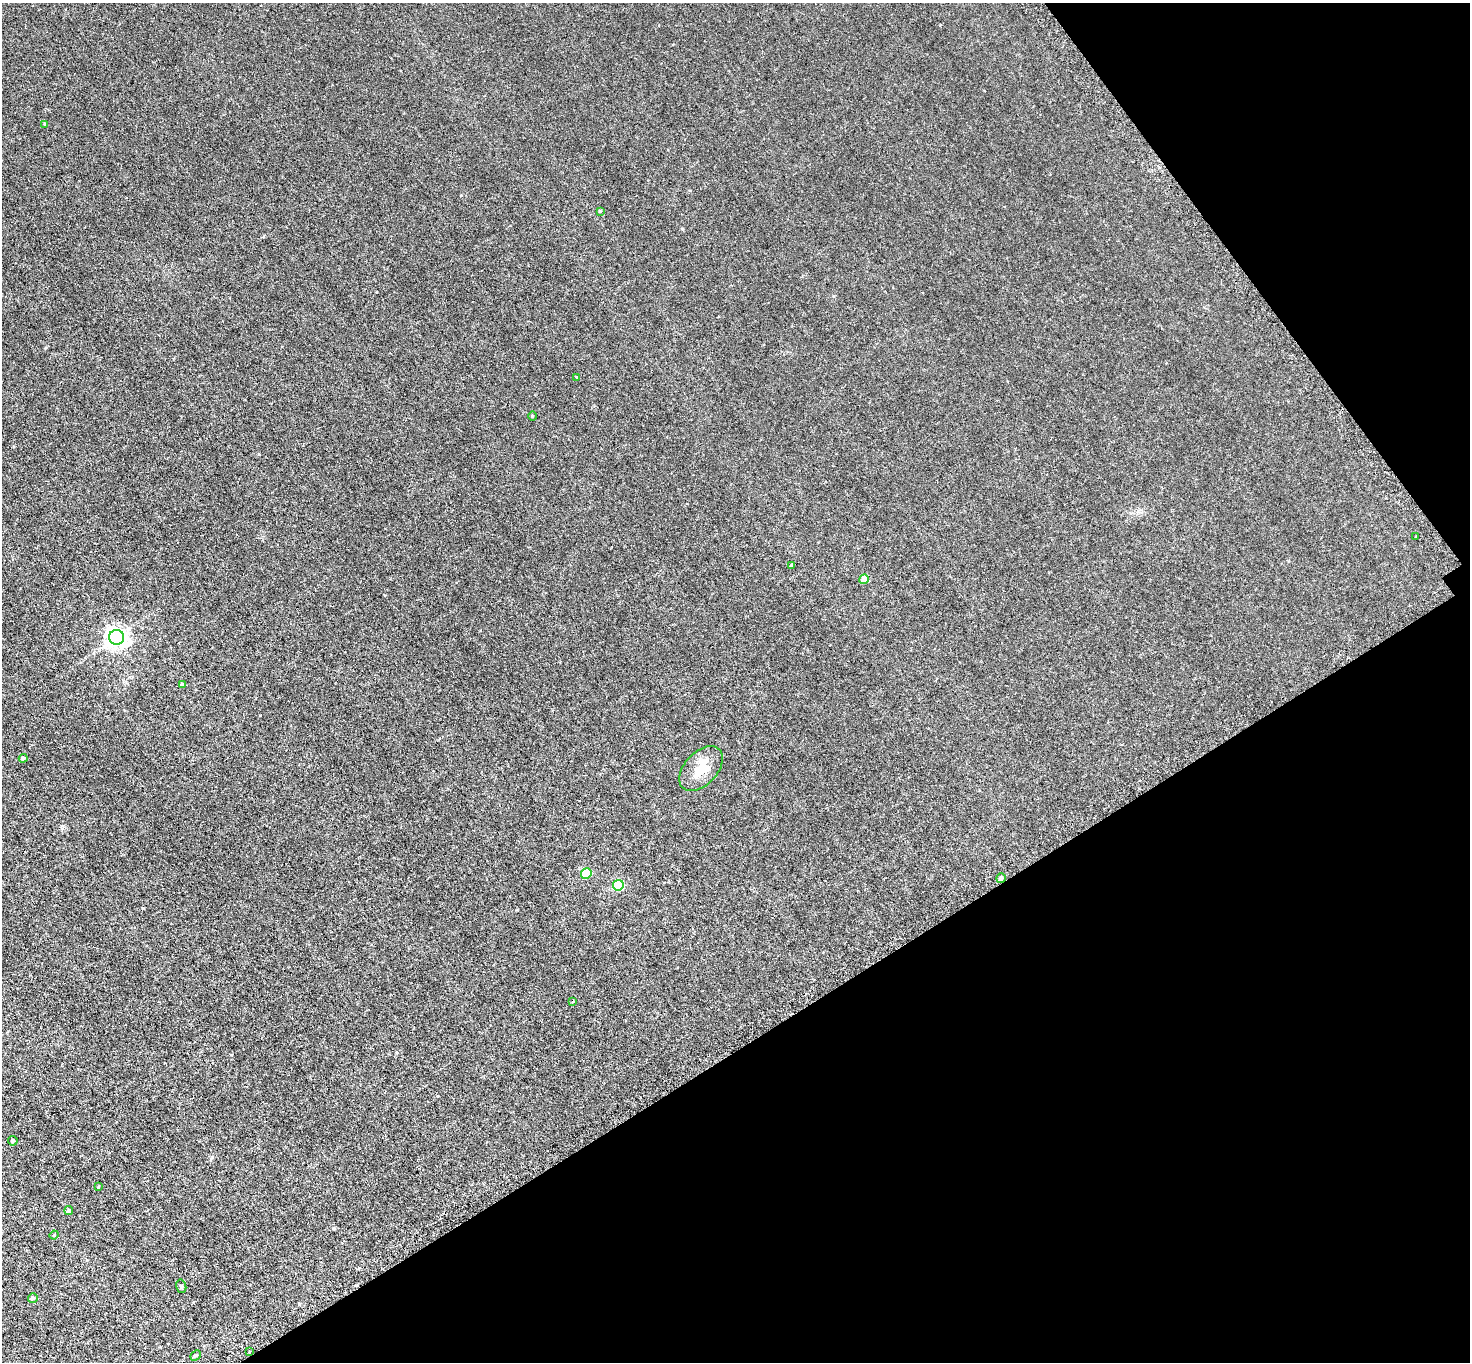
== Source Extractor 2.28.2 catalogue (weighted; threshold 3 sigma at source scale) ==
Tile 12 of 4 x 4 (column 4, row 3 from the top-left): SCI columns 4443-5910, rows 1683-3042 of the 5951 x 5944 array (HDU 1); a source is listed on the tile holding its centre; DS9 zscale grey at full resolution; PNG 1472 x 1364 px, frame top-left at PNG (2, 3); each listed source drawn as its Kron ellipse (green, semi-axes under 4 px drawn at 4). Shown black and unused: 30% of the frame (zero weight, under 3 of 6 exposures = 3% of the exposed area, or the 3 px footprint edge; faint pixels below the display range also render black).
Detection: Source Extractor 2.28.2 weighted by HDU 2 'WHT'; one run over the whole footprint, this tile lists its part. Background 0.0103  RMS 0.0032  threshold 0.0132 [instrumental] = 3 sigma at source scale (4.09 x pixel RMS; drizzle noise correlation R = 1.36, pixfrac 0.8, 0.05/0.05 arcsec/px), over >= 5 px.
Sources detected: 24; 1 cosmic-ray / hot-pixel residue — neither listed nor drawn; the other 23 listed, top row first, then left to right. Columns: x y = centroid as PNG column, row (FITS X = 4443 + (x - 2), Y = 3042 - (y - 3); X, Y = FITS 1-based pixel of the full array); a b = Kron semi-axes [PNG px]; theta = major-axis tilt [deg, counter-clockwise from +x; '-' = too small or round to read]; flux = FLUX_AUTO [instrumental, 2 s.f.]
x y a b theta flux
45 124 3 3 - 0.29
600 211 4 3 - 0.24
577 377 3 3 - 0.4
532 416 5 3 - 0.24
1416 536 2 2 - 0.26
792 566 4 3 - 0.7
864 579 5 4 - 3.8
116 637 7 7 - 190
182 685 4 4 - 0.67
23 758 4 4 - 0.66
701 769 27 16 47 6.4
586 874 5 5 - 14
1001 878 5 4 - 1.2
618 885 5 5 - 16
573 1001 3 3 - 0.27
13 1141 5 4 - 0.57
98 1187 3 3 - 0.24
69 1211 4 4 - 0.52
54 1235 4 4 - 0.26
181 1286 7 5 -76 0.42
33 1298 5 4 - 0.8
249 1352 4 2 - 0.27
195 1355 6 4 41 0.51
Overlapping masked pixels (flux is a lower limit): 2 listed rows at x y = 1001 878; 249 1352
Unlisted compact peaks at least as high as the median listed source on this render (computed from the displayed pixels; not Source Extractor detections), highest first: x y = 260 715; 517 910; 212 1157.